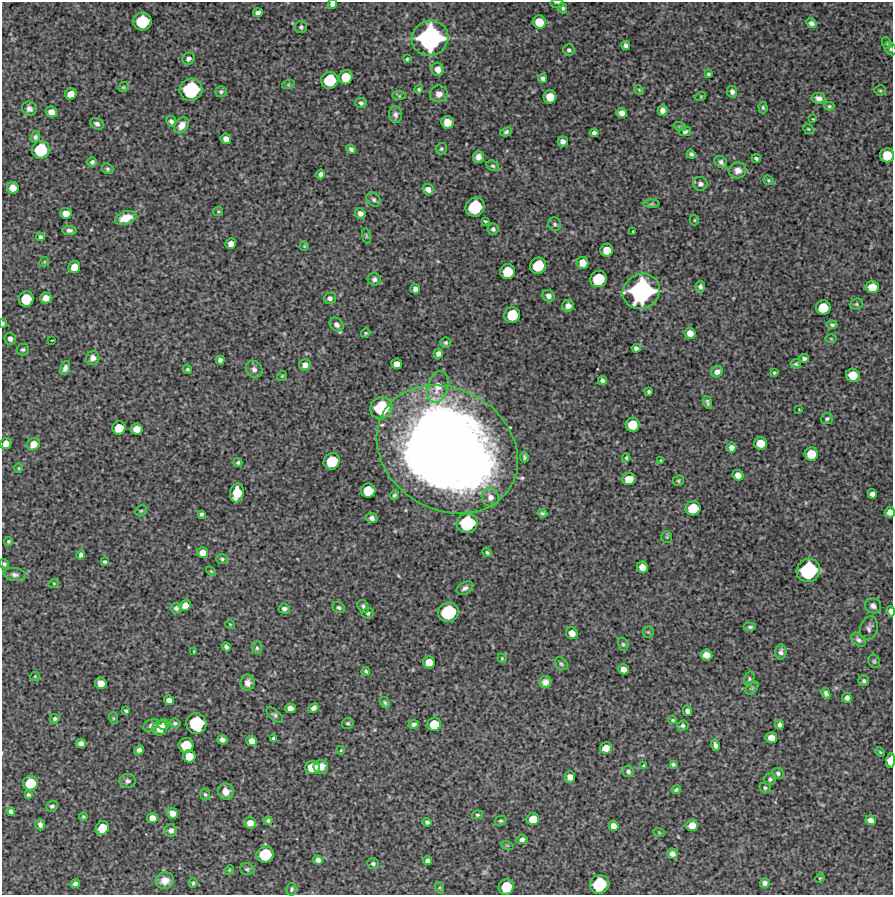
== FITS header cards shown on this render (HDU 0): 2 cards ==
NAXIS1  =                  891 /Length X axis
NAXIS2  =                  893 /Length Y axis

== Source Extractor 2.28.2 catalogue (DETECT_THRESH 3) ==
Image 891 x 893 px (HDU 0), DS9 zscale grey, 1 PNG px = 1 image px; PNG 895 x 897 px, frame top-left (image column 1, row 893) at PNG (2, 2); each listed source drawn as its Kron ellipse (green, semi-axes under 4 px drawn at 4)
Background 5490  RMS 290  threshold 870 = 3 sigma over >= 5 px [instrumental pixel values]
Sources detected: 305; all 305 listed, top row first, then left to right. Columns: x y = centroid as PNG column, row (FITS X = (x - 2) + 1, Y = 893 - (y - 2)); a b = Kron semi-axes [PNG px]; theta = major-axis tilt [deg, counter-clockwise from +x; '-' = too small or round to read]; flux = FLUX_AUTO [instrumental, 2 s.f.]
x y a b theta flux
558 2 7 2 0 3.0e+04
332 4 5 4 - 8.2e+04
563 8 5 4 - 4.1e+04
258 13 5 4 - 7.8e+04
142 22 9 9 - 9.0e+05
539 22 7 6 - 3.3e+05
812 23 6 4 -27 6.8e+04
301 27 6 6 - 4.4e+04
430 38 18 17 - 3.3e+06
887 43 6 4 -72 2.5e+04
626 45 4 4 - 6.3e+04
890 49 7 5 -55 3.7e+04
569 50 6 5 - 4.7e+04
189 59 6 5 - 6.3e+04
407 59 3 3 - 2.5e+04
438 69 7 6 - 1.5e+05
708 74 4 3 - 3.3e+04
346 77 7 6 - 3.8e+05
543 78 4 4 - 6.2e+04
330 80 9 8 - 7.6e+05
288 85 6 4 18 3.0e+04
123 87 5 4 - 2.4e+04
419 89 4 4 - 3.0e+04
191 90 11 11 - 1.5e+06
639 90 5 4 - 2.2e+04
880 90 6 5 - 2.8e+04
221 92 6 5 - 3.6e+04
732 92 6 5 - 6.7e+04
71 94 6 5 - 1.9e+05
439 94 9 8 - 1.2e+05
399 96 7 4 -2 3.6e+04
701 96 5 3 - 1.7e+04
550 97 6 6 - 3.0e+05
818 98 7 5 -10 8.5e+04
361 103 5 5 - 4.2e+04
829 106 5 4 - 2.6e+04
763 107 6 4 -86 3.1e+04
29 109 7 7 - 7.5e+04
662 110 5 5 - 9.4e+04
51 112 6 5 - 1.6e+05
622 113 5 5 - 1.1e+05
395 115 8 6 -85 6.9e+04
813 119 3 2 - 1.3e+04
171 121 5 5 - 5.6e+04
447 122 6 6 - 2.7e+05
97 124 7 5 -28 6.1e+04
182 125 9 6 55 1.6e+05
680 127 6 4 -18 3.1e+04
808 129 6 4 -41 2.6e+04
685 131 6 4 12 4.7e+04
506 132 6 4 26 4.1e+04
594 133 4 4 - 5.2e+04
35 137 6 4 69 4.2e+04
226 139 5 5 - 1.3e+05
563 141 5 5 - 8.9e+04
351 149 5 4 - 5.3e+04
441 149 6 5 - 3.5e+04
41 150 9 9 - 8.7e+05
691 154 5 3 - 4.1e+04
887 155 7 7 - 4.2e+05
478 157 6 5 - 9.9e+04
756 158 4 3 - 3.9e+04
92 162 5 4 - 4.5e+04
721 162 7 5 -43 5.6e+04
493 166 6 5 - 3.5e+04
108 169 6 5 - 3.3e+04
738 170 8 8 - 1.2e+05
321 174 5 4 - 6.5e+04
769 180 6 4 -21 2.7e+04
700 184 7 6 - 6.5e+04
13 188 6 5 - 2.0e+05
428 189 6 5 - 1.1e+05
374 200 8 6 -45 5.4e+04
652 204 8 4 1 3.3e+04
475 207 10 9 - 1.0e+06
218 211 5 4 - 2.2e+04
66 213 6 5 - 1.9e+05
360 213 5 5 - 8.6e+04
126 218 11 6 18 2.6e+05
694 220 5 4 - 2.3e+04
485 221 4 3 - 2.2e+04
555 224 7 6 - 4.2e+04
493 229 5 5 - 4.3e+04
69 230 7 4 -7 5.7e+04
633 231 3 2 - 1.8e+04
366 236 8 4 -81 2.9e+04
40 237 4 3 - 4.1e+04
231 244 5 5 - 1.3e+05
304 246 5 4 - 2.1e+04
607 250 6 6 - 2.7e+05
44 262 5 4 - 2.2e+04
583 263 6 6 - 2.1e+05
538 266 8 7 - 6.3e+05
74 267 6 6 - 2.2e+05
508 272 7 7 - 4.9e+05
374 279 7 6 - 6.5e+04
598 279 8 8 - 6.9e+05
700 287 6 5 - 5.8e+04
872 287 7 6 - 2.8e+05
415 289 5 4 - 8.7e+04
641 291 19 17 27 3.2e+06
548 296 6 5 - 7.8e+04
46 298 6 5 - 1.7e+05
330 298 6 5 - 5.8e+04
26 299 8 7 - 5.1e+05
856 304 7 5 20 3.1e+04
568 306 6 6 - 1.2e+05
823 307 7 7 - 4.3e+05
512 315 8 7 - 5.8e+05
3 323 4 3 - 2.9e+04
337 325 8 6 -44 8.4e+04
832 325 5 4 - 3.9e+04
366 333 5 4 - 2.7e+04
690 333 5 5 - 1.5e+05
10 339 6 5 - 6.8e+04
831 339 5 3 - 1.9e+04
52 340 3 2 - 1.1e+04
446 342 5 5 - 3.6e+04
636 348 4 4 - 5.8e+04
23 349 6 6 - 4.1e+04
438 353 5 4 - 9.1e+04
93 358 7 6 - 9.7e+04
804 358 5 4 - 4.9e+04
220 360 4 4 - 5.9e+04
397 364 5 5 - 1.5e+05
796 364 5 4 - 3.3e+04
305 365 6 5 - 1.1e+05
65 368 7 4 69 7.4e+04
187 369 5 4 - 3.2e+04
254 369 9 7 -50 8.4e+04
717 372 6 5 - 1.0e+05
774 373 4 3 - 2.2e+04
853 375 7 6 - 3.5e+05
282 376 5 4 - 2.4e+04
602 380 5 4 - 5.4e+04
438 387 16 10 75 2.6e+05
649 392 4 3 - 3.5e+04
707 402 6 4 -71 4.5e+04
381 408 11 10 - 1.1e+06
799 409 3 2 - 1.2e+04
827 419 6 5 - 3.9e+04
633 425 7 7 - 4.1e+05
119 428 7 6 - 3.3e+05
137 429 6 5 - 1.9e+05
761 443 6 6 - 2.9e+05
6 444 5 5 - 1.5e+05
33 444 7 6 - 2.1e+05
731 447 5 5 - 1.0e+05
447 449 74 60 -30 2.6e+07
811 454 7 6 - 3.5e+05
524 457 5 3 - 3.6e+04
626 458 4 3 - 2.4e+04
661 460 4 3 - 2.0e+04
332 461 8 7 - 6.2e+05
238 463 4 4 - 3.3e+04
19 468 5 3 - 1.8e+04
738 475 5 5 - 1.5e+05
629 479 6 6 - 2.9e+05
678 481 6 5 - 3.0e+04
368 491 7 7 - 4.4e+05
237 493 9 7 80 4.2e+05
872 494 5 4 - 7.2e+04
394 495 5 4 - 3.7e+04
490 497 9 8 - 1.3e+05
693 508 7 7 - 5.0e+05
141 511 6 5 - 2.7e+04
890 512 5 5 - 1.2e+05
542 513 5 3 - 3.4e+04
201 514 3 3 - 3.7e+04
372 518 6 5 - 7.6e+04
467 523 10 10 - 1.2e+06
667 537 6 5 - 2.4e+04
9 541 4 4 - 3.0e+04
487 552 5 4 - 2.9e+04
203 553 5 5 - 1.5e+05
81 555 5 4 - 5.2e+04
222 559 5 4 - 3.3e+04
105 562 4 3 - 3.0e+04
4 564 5 4 - 3.6e+04
642 567 6 5 - 1.7e+05
211 571 6 3 -44 2.0e+04
808 571 12 11 - 1.7e+06
15 574 11 6 -8 7.6e+04
54 583 5 3 - 2.1e+04
465 588 9 6 28 6.9e+04
185 605 6 5 - 1.4e+05
363 606 7 5 -55 5.6e+04
873 606 8 7 - 7.8e+04
339 607 6 5 - 4.2e+04
176 608 6 5 - 4.8e+04
284 609 6 5 - 5.9e+04
891 611 5 4 - 6.8e+04
448 612 10 9 - 1.2e+06
368 613 6 5 - 3.8e+04
230 624 5 3 - 1.6e+04
750 627 6 4 0 4.0e+04
869 628 12 8 75 8.2e+04
648 632 5 5 - 3.1e+04
572 633 6 5 - 1.6e+05
858 640 8 5 -39 5.8e+04
623 644 7 5 -74 3.4e+04
226 647 4 3 - 5.0e+04
257 648 6 5 - 3.6e+04
194 651 4 3 - 1.6e+04
781 652 7 5 90 6.4e+04
706 655 6 5 - 1.7e+05
502 658 4 4 - 2.0e+04
874 661 7 5 -59 3.6e+04
429 662 6 6 - 2.3e+05
561 664 7 5 -45 3.9e+04
623 669 5 5 - 1.3e+05
366 671 4 3 - 3.0e+04
35 676 4 4 - 2.1e+04
749 679 7 5 73 3.9e+04
864 681 5 5 - 4.1e+04
545 682 6 6 - 8.8e+04
101 683 6 5 - 1.7e+05
248 683 8 7 - 9.9e+04
752 688 7 4 45 3.6e+04
826 693 6 4 -64 4.9e+04
847 698 5 5 - 7.0e+04
169 700 5 4 - 9.2e+04
385 703 6 4 -58 3.4e+04
290 708 5 5 - 1.1e+05
313 708 5 4 - 8.3e+04
126 711 4 3 - 3.2e+04
688 711 5 4 - 6.7e+04
275 715 10 5 -41 4.8e+04
113 718 6 4 -72 2.3e+04
55 719 5 4 - 3.3e+04
673 720 4 3 - 2.5e+04
175 723 5 4 - 4.7e+04
348 723 6 5 - 3.4e+04
196 724 10 10 - 1.1e+06
414 724 5 3 - 5.3e+04
434 724 7 7 - 3.9e+05
151 725 8 5 27 5.7e+04
164 725 5 5 - 8.7e+04
780 725 5 4 - 6.9e+04
683 726 6 5 - 3.9e+04
160 728 7 7 - 2.7e+05
273 738 4 3 - 3.5e+04
771 738 6 5 - 1.6e+05
222 740 5 4 - 7.7e+04
252 741 5 5 - 1.4e+05
81 743 5 4 - 8.2e+04
186 745 7 7 - 4.9e+05
716 745 6 4 -74 5.4e+04
606 748 6 5 - 1.8e+05
139 750 5 4 - 7.5e+04
341 750 4 3 - 1.8e+04
880 752 5 3 - 1.9e+04
189 756 6 6 - 2.7e+05
891 761 7 4 88 3.0e+05
673 764 4 4 - 3.6e+04
644 766 4 3 - 2.3e+04
312 767 7 6 - 3.3e+05
321 767 7 6 - 1.5e+05
628 771 5 5 - 4.6e+04
778 773 6 5 - 4.5e+04
570 777 6 5 - 1.1e+05
770 779 6 5 - 4.5e+04
128 781 8 7 - 6.2e+04
30 783 7 7 - 5.2e+05
765 788 5 5 - 3.2e+04
676 790 4 3 - 3.3e+04
226 792 8 8 - 1.6e+05
205 794 6 4 -73 3.2e+04
28 795 4 3 - 3.7e+04
52 806 6 5 - 4.7e+04
11 811 4 4 - 5.8e+04
172 813 5 5 - 1.5e+05
477 815 5 4 - 2.8e+04
83 817 4 3 - 2.3e+04
152 818 5 5 - 1.4e+05
533 819 6 6 - 2.7e+05
871 820 5 4 - 1.0e+05
268 821 4 4 - 3.7e+04
500 821 6 4 27 2.9e+04
427 822 4 4 - 4.0e+04
250 823 5 5 - 1.5e+05
40 825 6 4 -73 7.1e+04
692 825 6 5 - 2.0e+05
613 826 5 5 - 1.3e+05
102 828 7 6 - 3.4e+05
171 831 6 6 - 8.6e+04
659 832 5 3 - 1.7e+04
522 839 6 5 - 6.7e+04
507 845 6 4 -19 2.2e+04
265 854 8 8 - 7.4e+05
672 854 5 5 - 7.6e+04
318 860 5 4 - 7.1e+04
427 861 4 4 - 7.0e+04
373 864 6 5 - 4.1e+04
247 869 7 6 - 3.6e+04
229 870 5 4 - 2.1e+04
820 878 5 4 - 2.2e+04
165 881 9 8 - 1.9e+05
193 883 5 3 - 2.7e+04
765 883 5 5 - 6.3e+04
75 884 5 4 - 6.0e+04
599 884 10 9 - 9.9e+05
506 887 8 7 - 5.4e+05
440 888 6 4 -72 2.6e+04
292 889 6 5 - 3.5e+04
At the frame edge (FLAGS 8, measured only in part): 8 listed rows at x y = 558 2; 332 4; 890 49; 887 155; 3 323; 890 512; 891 611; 891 761